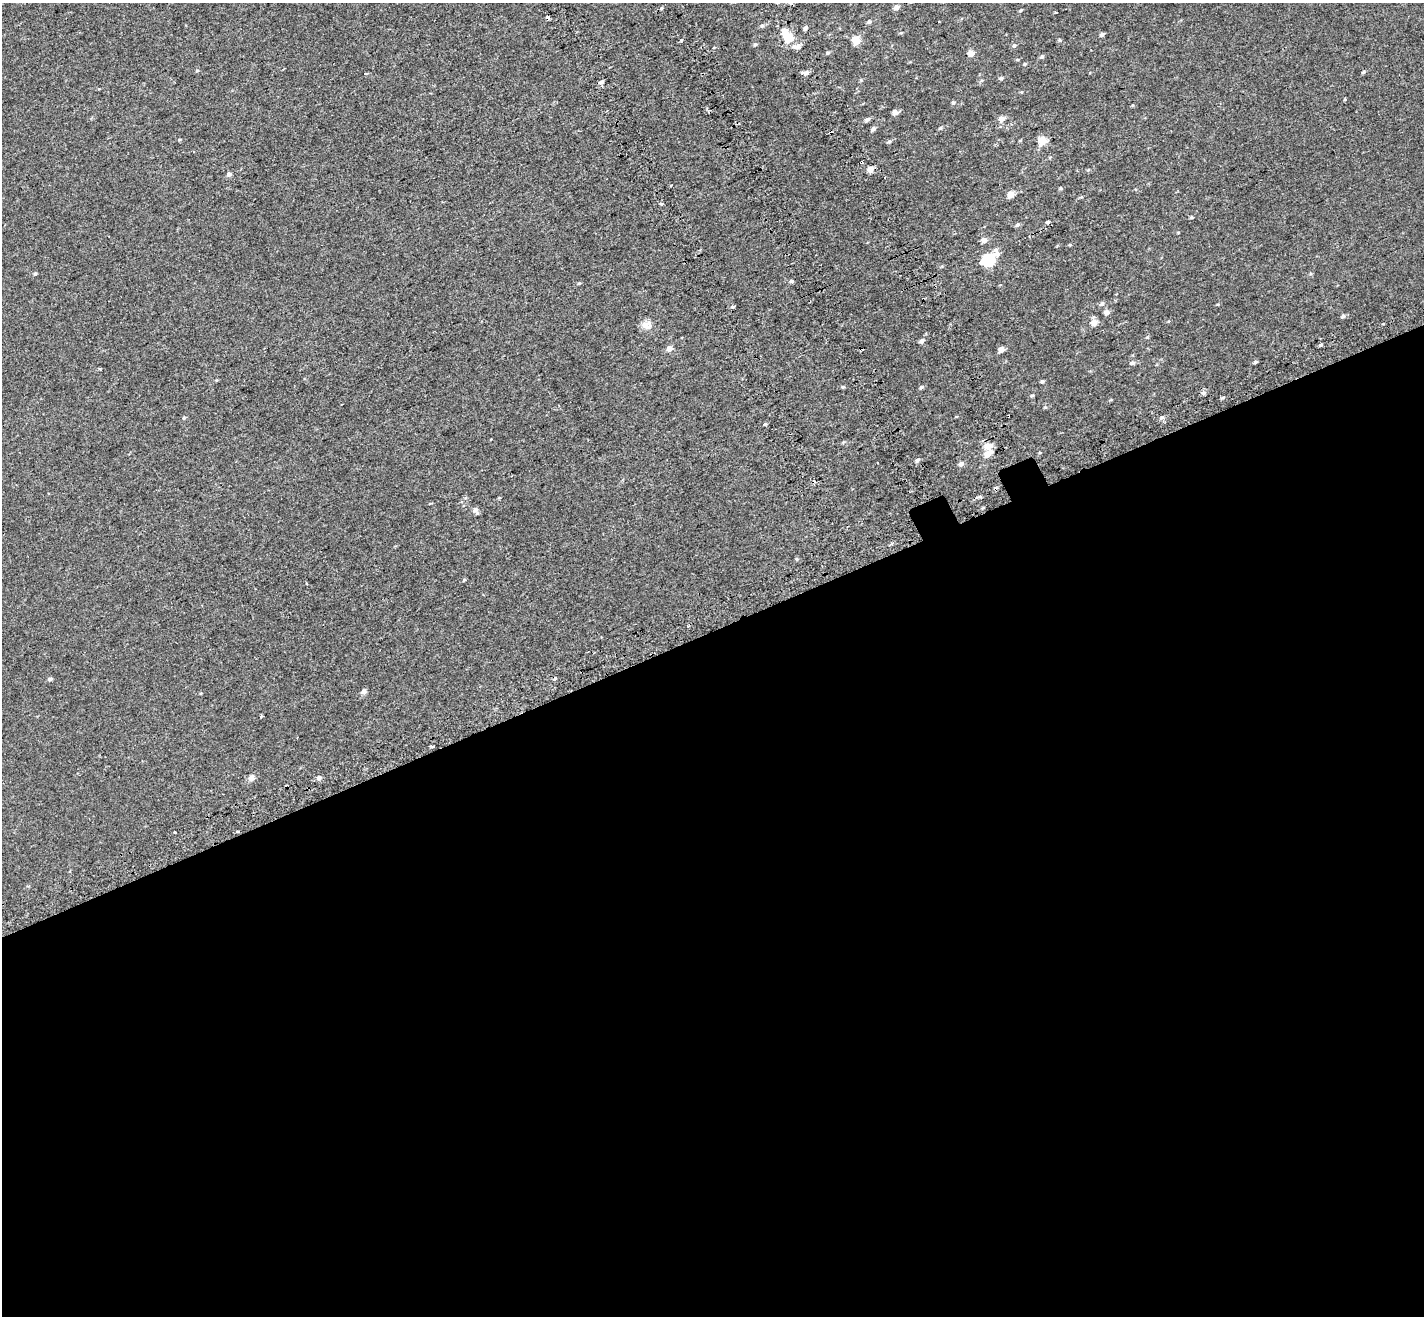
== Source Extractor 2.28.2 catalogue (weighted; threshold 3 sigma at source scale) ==
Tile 15 of 4 x 4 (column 3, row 4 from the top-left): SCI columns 2946-4367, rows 247-1560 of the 5889 x 5690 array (HDU 1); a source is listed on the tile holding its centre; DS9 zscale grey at full resolution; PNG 1426 x 1318 px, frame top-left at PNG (2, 3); no overlay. Shown black and unused: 52% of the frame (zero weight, under 2 of 3 exposures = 6% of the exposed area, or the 3 px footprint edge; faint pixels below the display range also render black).
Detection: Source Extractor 2.28.2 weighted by HDU 2 'WHT'; one run over the whole footprint, this tile lists its part. Background 0.00116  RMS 0.0065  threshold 0.0294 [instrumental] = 3 sigma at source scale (4.5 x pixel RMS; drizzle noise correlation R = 1.50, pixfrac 1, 0.0396/0.0396 arcsec/px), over >= 5 px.
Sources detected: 89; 1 inside a brighter object's white glare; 6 cosmic-ray / hot-pixel residue — not listed; the other 82 listed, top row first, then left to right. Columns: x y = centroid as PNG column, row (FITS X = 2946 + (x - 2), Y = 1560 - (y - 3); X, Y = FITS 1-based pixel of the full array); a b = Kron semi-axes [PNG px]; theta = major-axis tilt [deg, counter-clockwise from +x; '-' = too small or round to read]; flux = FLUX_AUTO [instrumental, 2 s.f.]
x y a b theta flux
896 7 6 5 - 2.2
1056 12 3 3 - 1.5
547 17 4 3 - 4.6
869 22 5 5 - 1
762 25 5 5 - 0.95
1102 34 5 4 - 1.3
789 39 10 5 -64 20
682 40 3 3 - 2.1
856 40 6 5 - 13
1060 40 4 4 - 0.63
755 44 5 4 - 0.77
1014 45 6 4 47 1.1
797 46 12 6 -6 3
827 53 6 4 30 0.93
971 53 4 4 - 6
1042 57 6 5 - 0.98
1025 64 5 4 - 0.67
1364 72 5 4 - 0.8
806 73 9 5 -2 2
1001 78 6 4 2 1
602 82 5 4 - 2.2
1345 99 3 3 - 1.4
953 102 5 4 - 0.84
895 113 6 5 - 2.3
1002 119 5 5 - 4.1
867 120 6 5 - 1.5
940 128 5 4 - 0.7
873 129 5 4 - 1.6
179 140 5 3 - 0.47
889 141 6 5 - 0.87
1042 141 5 5 - 19
870 169 5 5 - 5.3
229 174 6 5 - 1.8
671 185 3 3 - 1.7
1061 188 6 4 18 0.75
1011 194 5 4 - 7.9
661 204 3 3 - 3.2
1191 217 5 4 - 0.67
1048 222 5 3 - 0.77
1017 225 6 5 - 1.2
984 240 6 5 - 3.4
1070 245 5 3 - 0.47
996 250 7 4 -75 6.9
988 260 8 6 32 42
35 274 5 4 - 0.83
792 281 3 3 - 12
579 283 5 3 - 0.59
1102 303 7 5 47 1.2
733 307 4 3 - 1.8
1106 312 6 5 - 2.7
1343 316 6 5 - 1.1
1094 323 5 5 - 5.4
1383 323 3 2 - 0.68
646 325 15 11 -18 4.1
1147 337 4 4 - 0.63
921 341 6 5 - 1.5
1320 345 4 3 - 1.3
669 349 5 5 - 4.1
1001 349 5 4 - 5.3
1255 362 5 4 - 0.9
1132 363 6 5 - 1.5
100 369 3 3 - 0.79
1042 381 5 4 - 0.89
843 387 4 4 - 0.65
921 387 5 4 - 0.84
1203 393 6 5 - 1.2
1032 395 5 3 - 0.65
1162 417 5 4 - 1.1
184 418 4 4 - 0.65
988 446 8 6 11 5.3
988 454 7 5 41 7.1
917 460 6 4 73 1.2
961 464 5 4 - 2.4
475 510 8 7 - 1.8
50 679 6 4 1 1.2
363 692 6 5 - 2.5
261 716 3 3 - 1.9
433 747 3 3 - 2.1
251 778 5 5 - 3.9
319 778 6 6 - 1.7
175 832 3 3 - 2.6
237 832 3 3 - 1.5
Overlapping masked pixels (flux is a lower limit): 2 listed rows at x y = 547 17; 237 832
Unlisted compact peaks at least as high as the median listed source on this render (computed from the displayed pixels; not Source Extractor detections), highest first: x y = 1222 398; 765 424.